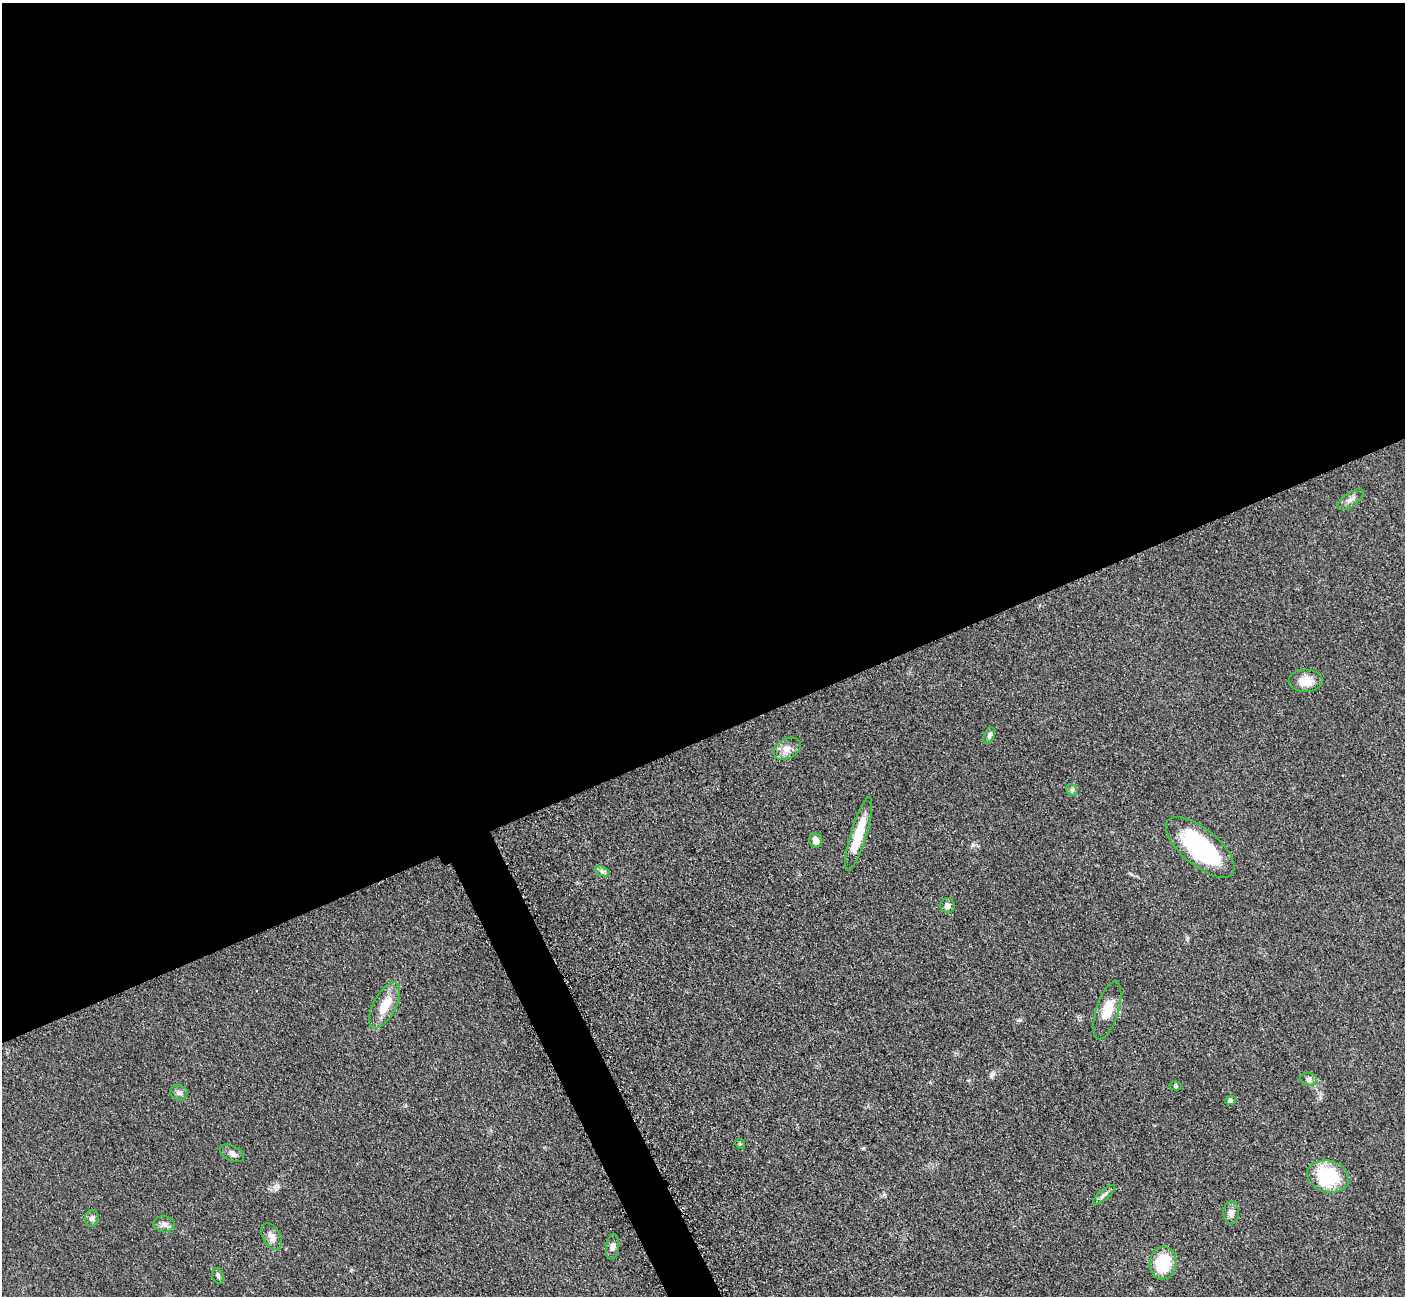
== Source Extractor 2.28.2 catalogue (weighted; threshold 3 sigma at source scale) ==
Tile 2 of 4 x 4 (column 2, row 1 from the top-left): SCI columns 1423-2825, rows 4178-5471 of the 5698 x 5663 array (HDU 1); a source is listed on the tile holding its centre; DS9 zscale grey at full resolution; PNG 1407 x 1298 px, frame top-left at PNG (2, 3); each listed source drawn as its Kron ellipse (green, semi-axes under 4 px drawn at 4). Shown black and unused: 58% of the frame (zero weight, under 3 of 5 exposures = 4% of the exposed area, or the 3 px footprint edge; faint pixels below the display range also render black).
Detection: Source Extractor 2.28.2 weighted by HDU 2 'WHT'; one run over the whole footprint, this tile lists its part. Background 0.0525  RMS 0.0056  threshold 0.0251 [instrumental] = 3 sigma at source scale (4.5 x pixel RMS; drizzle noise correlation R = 1.50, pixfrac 1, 0.05/0.05 arcsec/px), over >= 5 px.
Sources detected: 27; all 27 listed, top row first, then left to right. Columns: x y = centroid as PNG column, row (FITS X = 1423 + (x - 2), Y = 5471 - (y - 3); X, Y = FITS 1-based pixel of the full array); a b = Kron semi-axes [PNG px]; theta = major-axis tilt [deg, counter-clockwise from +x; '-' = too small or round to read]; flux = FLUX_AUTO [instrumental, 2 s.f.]
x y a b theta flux
1351 500 15 6 35 3
1305 681 17 11 0 8.7
989 736 8 5 67 1.4
787 749 14 10 28 4.6
1072 790 6 5 - 1.2
859 834 38 8 73 15
816 840 7 6 - 3.4
1200 847 42 18 -40 60
602 871 7 4 -19 1.3
947 906 7 7 - 2.1
385 1006 25 11 62 11
1107 1010 30 11 73 11
1309 1079 8 6 -15 1.7
1176 1086 6 4 -12 0.72
179 1093 9 7 -9 2
1230 1100 5 4 - 1.3
740 1144 5 4 - 0.6
232 1153 13 7 -28 2.6
1328 1176 21 15 -13 36
1104 1195 14 5 40 2
1231 1213 11 8 -89 2.6
92 1218 8 7 - 2
164 1224 10 8 -8 2.5
272 1236 14 8 -61 3.8
612 1247 13 6 83 2.8
1163 1263 16 13 80 22
218 1276 8 5 -74 1.4